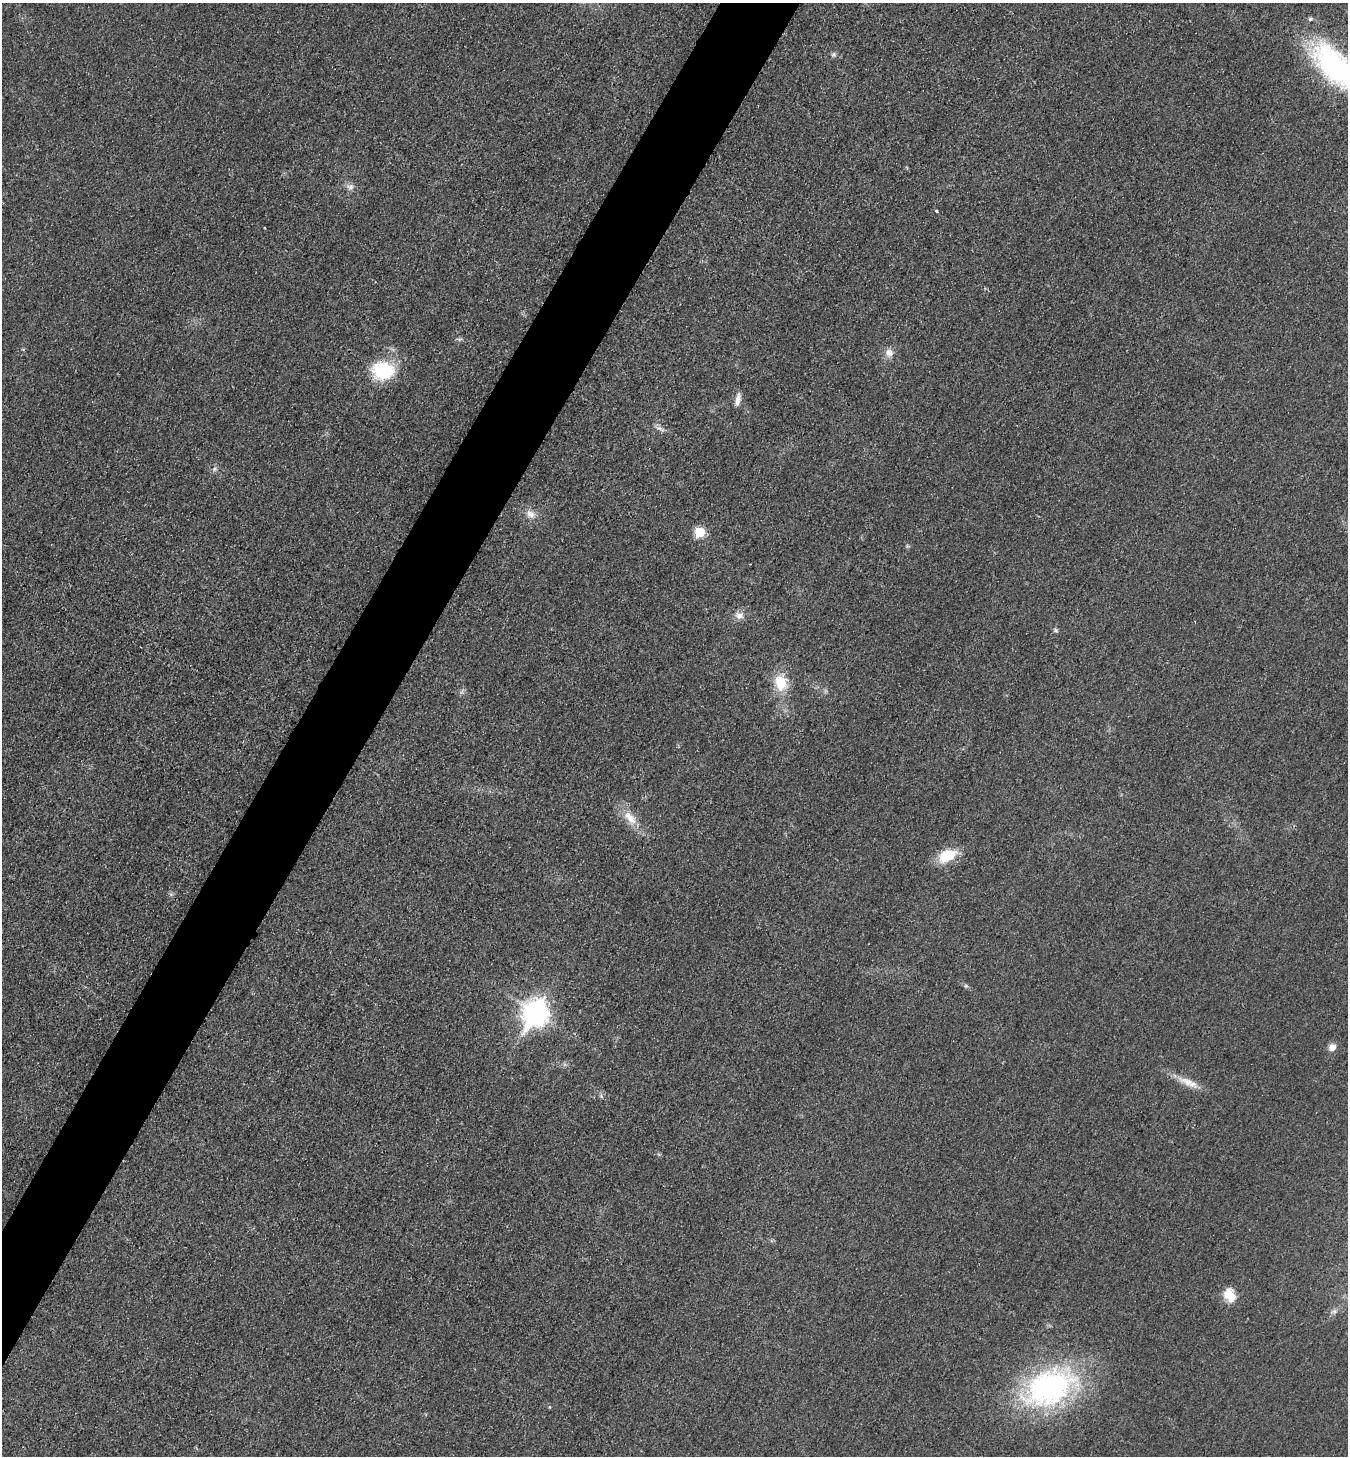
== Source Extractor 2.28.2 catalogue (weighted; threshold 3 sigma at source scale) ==
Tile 7 of 4 x 4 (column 3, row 2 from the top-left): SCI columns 3084-4429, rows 3108-4561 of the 6023 x 6034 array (HDU 1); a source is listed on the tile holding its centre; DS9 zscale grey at full resolution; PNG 1350 x 1458 px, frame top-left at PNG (2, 3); no overlay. Shown black and unused: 5% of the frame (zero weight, under 3 of 4 exposures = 2% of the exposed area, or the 3 px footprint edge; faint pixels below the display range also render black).
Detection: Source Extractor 2.28.2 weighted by HDU 2 'WHT'; one run over the whole footprint, this tile lists its part. Background 0.0262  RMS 0.0062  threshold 0.0281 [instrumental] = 3 sigma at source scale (4.5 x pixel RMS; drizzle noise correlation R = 1.50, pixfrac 1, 0.05/0.05 arcsec/px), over >= 5 px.
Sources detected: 25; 1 inside a brighter listed object's ellipse — not listed separately; the other 24 listed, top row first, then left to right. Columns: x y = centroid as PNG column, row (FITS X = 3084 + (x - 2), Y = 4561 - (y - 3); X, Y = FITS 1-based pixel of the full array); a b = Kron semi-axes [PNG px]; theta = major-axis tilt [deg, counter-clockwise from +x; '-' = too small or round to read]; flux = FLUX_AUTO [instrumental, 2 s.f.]
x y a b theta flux
834 54 7 5 1 1.4
1334 66 64 31 -49 100
350 187 10 8 7 2.9
937 211 3 3 - 0.98
889 353 12 10 -26 4.7
383 370 28 22 -5 32
738 399 17 7 79 3.7
660 428 14 5 -25 2.5
215 469 7 5 46 1.5
530 514 13 10 -45 5.1
700 532 6 6 - 29
739 616 11 9 -15 4.1
1056 630 7 5 -37 1.2
781 683 21 16 -75 16
630 818 25 11 -50 11
947 856 20 12 26 19
966 986 6 5 - 1
536 1014 11 9 61 490
1332 1047 9 7 40 4.5
1189 1082 33 9 -25 9.3
601 1096 6 4 -48 1
1229 1295 16 12 -64 11
1334 1311 6 6 - 1.6
1049 1387 67 42 27 130
Isophote crosses this tile's border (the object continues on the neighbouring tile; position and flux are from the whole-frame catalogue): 1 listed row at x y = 1334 66